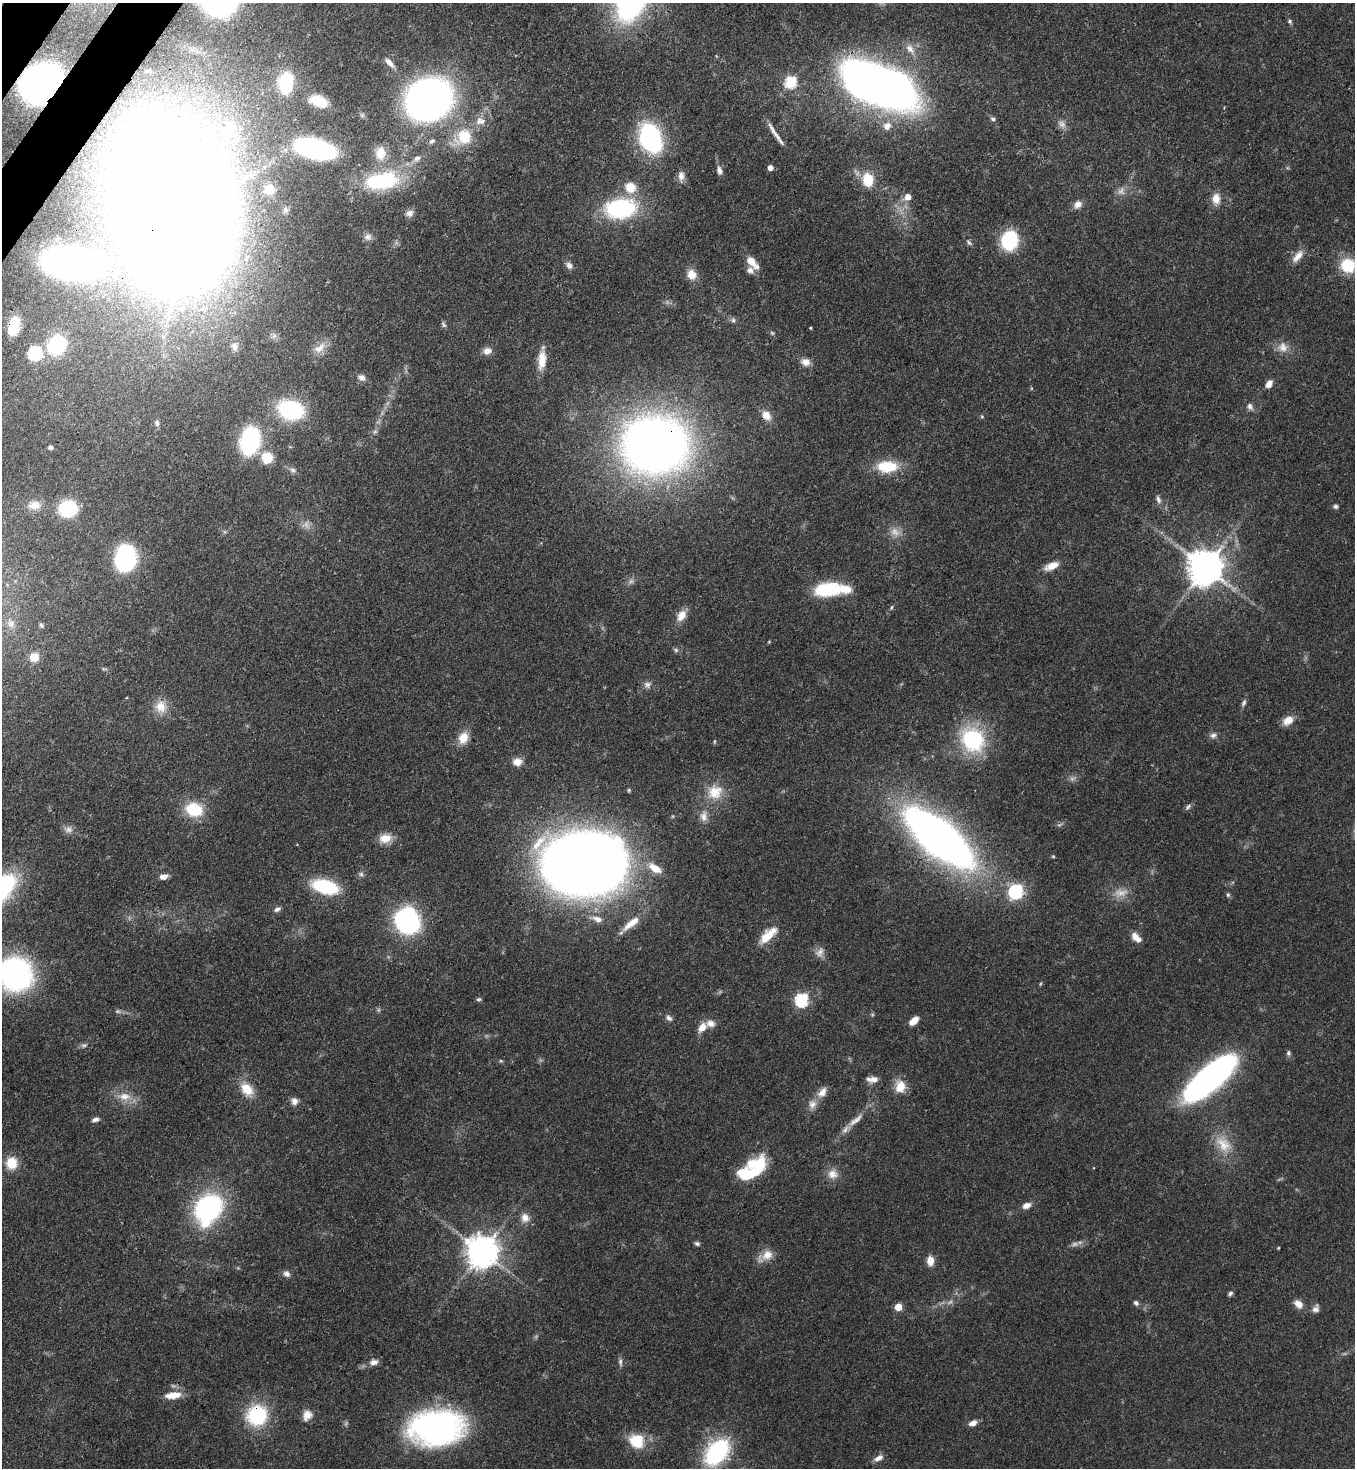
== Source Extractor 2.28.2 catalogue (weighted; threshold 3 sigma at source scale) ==
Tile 11 of 4 x 4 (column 3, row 3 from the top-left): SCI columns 2933-4285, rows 1525-2990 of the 6003 x 5981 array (HDU 1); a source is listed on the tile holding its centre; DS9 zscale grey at full resolution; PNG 1357 x 1470 px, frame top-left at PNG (2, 3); no overlay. Shown black and unused: <1% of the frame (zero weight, under 3 of 4 exposures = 7% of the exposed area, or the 3 px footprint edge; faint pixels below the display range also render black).
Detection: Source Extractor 2.28.2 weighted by HDU 2 'WHT'; one run over the whole footprint, this tile lists its part. Background 0.0852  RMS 0.0039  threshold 0.0175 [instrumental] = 3 sigma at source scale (4.5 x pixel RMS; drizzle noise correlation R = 1.50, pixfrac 1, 0.05/0.05 arcsec/px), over >= 5 px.
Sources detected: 187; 12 too faint to see at this stretch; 4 inside a brighter object's white glare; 1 long thin detection or spike segment (spike, bleed or trail) — not listed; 5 inside a brighter listed object's ellipse — not listed separately; the other 165 listed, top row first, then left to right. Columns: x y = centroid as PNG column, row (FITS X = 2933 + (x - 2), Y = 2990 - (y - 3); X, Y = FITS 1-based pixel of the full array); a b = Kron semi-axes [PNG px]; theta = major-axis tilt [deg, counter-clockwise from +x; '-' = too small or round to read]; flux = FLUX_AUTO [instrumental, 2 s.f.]
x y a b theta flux
1290 21 6 6 - 0.75
910 49 17 9 -49 3.6
791 82 6 6 - 39
42 83 25 19 26 230
286 83 18 12 84 19
879 85 54 26 -22 420
429 99 28 24 30 270
319 101 16 9 -20 8.7
993 119 8 5 -11 0.86
482 121 12 10 66 2.7
887 126 11 10 - 3.4
229 130 30 25 63 24
775 134 34 4 -56 3.4
464 137 22 18 43 13
650 138 25 17 -68 63
432 141 9 5 38 1.1
315 149 29 13 -15 95
380 153 18 14 86 6.4
417 158 11 7 34 1.9
770 168 5 5 - 2.4
719 170 10 6 -73 1.8
681 176 14 8 86 2.4
868 180 8 7 - 17
382 181 47 22 8 30
630 187 15 14 - 7.2
269 189 11 10 - 5.4
1121 191 13 10 59 2.7
908 197 6 6 - 3.9
1216 199 14 9 -89 4.3
1078 204 11 9 39 2.5
620 208 34 21 5 42
285 210 8 7 - 1.1
409 213 10 9 - 1.8
174 215 93 78 -87 1600
368 237 11 9 4 1.7
1009 240 13 11 78 38
969 242 8 5 -52 0.9
1297 256 20 9 52 3.7
752 262 19 9 -47 5.1
70 263 44 23 -10 190
569 265 11 7 -47 1.7
1348 265 15 14 - 15
692 274 12 11 - 4.4
733 320 7 6 - 0.98
443 324 9 5 -61 0.88
810 328 3 3 - 0.44
13 330 13 12 - 8
772 333 6 5 - 0.6
57 345 14 12 60 45
234 346 12 10 -63 2.6
1283 347 16 14 -55 4.1
320 348 20 10 39 4.6
487 351 11 9 23 2.6
35 353 11 10 - 23
542 360 25 10 85 6.5
805 362 12 9 -13 2.9
362 377 10 8 -25 1.9
1269 384 9 6 57 2.6
1250 406 10 7 -67 1.6
291 410 20 14 -15 51
766 415 13 10 -52 4.2
982 417 5 4 - 0.49
157 423 8 6 -83 1.1
375 432 7 4 44 0.87
250 441 19 13 80 64
655 445 40 34 8 460
50 447 5 4 - 0.95
267 458 15 15 - 7.6
887 466 24 14 0 14
293 470 10 6 -9 1.4
1158 499 12 6 -72 1.6
34 505 16 10 7 4.1
1336 506 6 6 - 0.89
68 508 13 11 13 31
126 558 15 11 80 97
1052 566 16 8 23 4.9
1206 567 10 10 - 990
830 589 33 12 3 28
891 607 6 3 81 0.47
681 616 16 10 57 4.1
11 623 9 8 - 1.9
41 625 7 5 -57 0.74
769 642 5 3 - 0.34
34 657 11 10 - 5.4
104 669 9 3 -13 0.64
647 685 10 8 -1 1.8
1244 703 11 5 63 1.1
161 707 18 15 89 6.5
1288 720 13 9 36 4.4
1213 735 9 7 24 1.5
463 738 16 12 70 5.2
973 740 31 27 -54 34
714 742 5 3 - 0.43
517 762 12 9 5 3.5
629 790 5 4 - 0.52
715 792 23 20 22 10
194 809 23 18 -15 13
704 816 16 11 90 3.6
69 829 10 9 - 2
385 838 16 11 13 4.8
939 838 55 22 -40 330
1053 856 4 4 - 0.45
584 864 51 39 -2 740
655 868 20 9 -34 5.8
361 874 6 6 - 0.98
163 877 9 6 10 2.6
325 887 24 12 -16 28
1016 892 7 6 - 81
1121 893 21 11 4 4.8
1228 895 6 5 - 0.7
277 909 9 5 25 1.2
598 919 14 7 -19 2.9
407 921 16 15 - 83
631 923 27 8 39 6.8
768 935 23 9 43 8.3
1136 938 15 8 -41 3.4
820 952 15 10 66 2.5
15 974 26 23 -46 120
479 999 7 5 9 0.7
802 1000 7 6 - 44
669 1018 9 6 -45 1.4
914 1021 10 6 41 4.1
702 1027 11 7 54 4.4
84 1045 9 6 21 1.1
1288 1053 7 6 - 0.9
501 1061 5 4 - 0.5
1210 1078 54 19 41 140
874 1079 14 8 8 2.8
900 1087 13 11 83 7
247 1089 21 15 -50 7.5
822 1092 15 9 53 3.5
124 1096 19 10 -2 5.4
294 1101 9 9 - 2.2
812 1104 13 11 80 3.1
95 1119 9 5 15 1.4
855 1120 29 7 37 4.5
1224 1144 28 18 -53 10
11 1163 14 13 - 8
755 1172 30 8 37 14
832 1174 14 14 - 4.1
1027 1205 10 7 23 2.7
208 1209 30 23 58 69
525 1218 12 11 - 3.3
697 1243 7 5 -16 0.94
1075 1244 11 6 8 1.6
1278 1248 4 3 - 0.34
482 1251 10 10 - 610
767 1255 17 13 26 5
930 1261 8 6 -84 5.1
287 1274 9 7 -27 1.7
1230 1293 6 5 - 1
1136 1303 7 6 - 1.1
1298 1304 12 8 -36 3.3
898 1307 5 5 - 9
1316 1309 10 8 56 1.8
374 1362 11 7 10 2.2
620 1362 11 5 -83 1.2
173 1395 20 8 7 5.8
257 1415 23 22 - 28
307 1415 13 10 63 3.8
973 1423 8 6 25 2.9
435 1428 36 22 4 170
637 1441 19 17 -34 12
717 1452 28 18 50 47
879 1458 12 6 28 2.3
Overlapping masked pixels (flux is a lower limit): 7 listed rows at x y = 42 83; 174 215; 70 263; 13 330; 655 445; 939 838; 257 1415
Isophote crosses this tile's border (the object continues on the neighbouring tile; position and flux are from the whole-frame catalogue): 3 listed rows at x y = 1348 265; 15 974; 435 1428